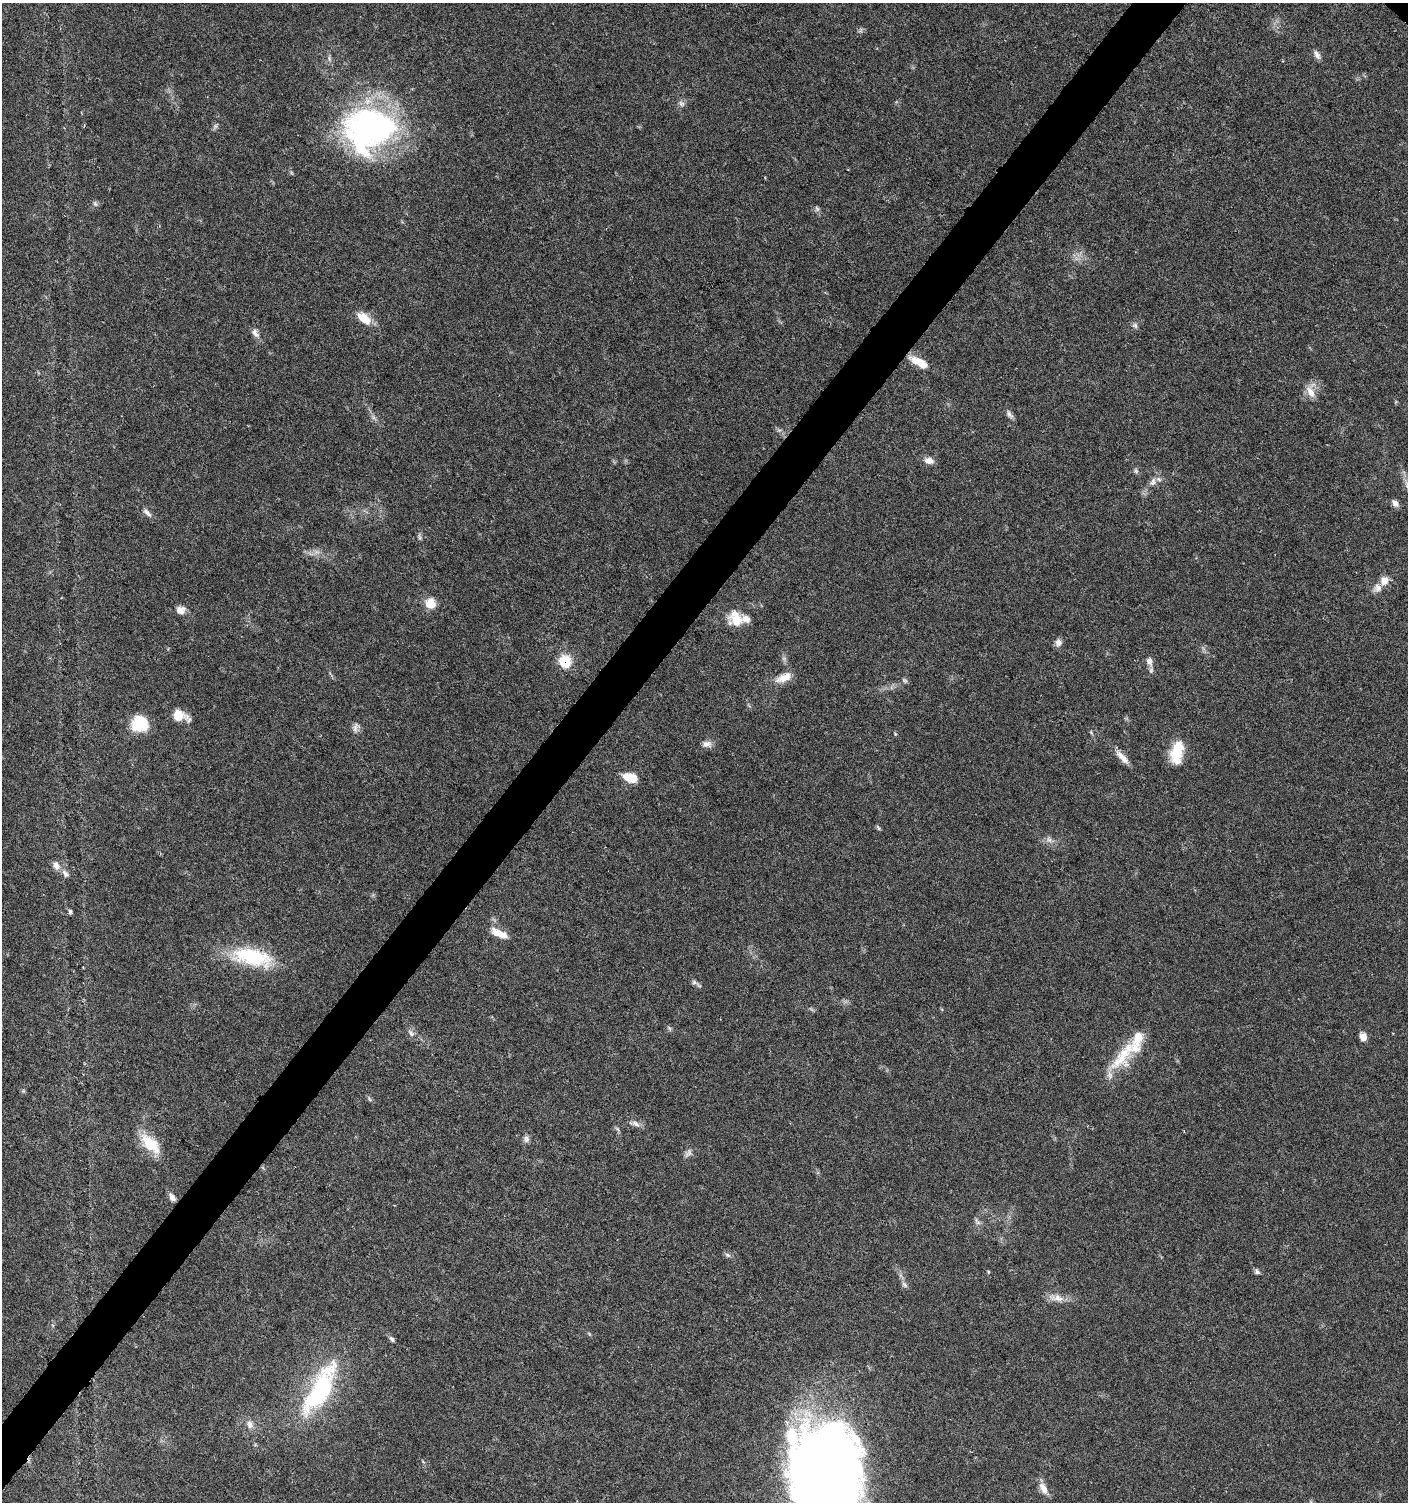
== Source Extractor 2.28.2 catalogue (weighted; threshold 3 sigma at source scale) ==
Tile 7 of 4 x 4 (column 3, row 2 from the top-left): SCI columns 3050-4455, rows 3004-4503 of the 6032 x 6014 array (HDU 1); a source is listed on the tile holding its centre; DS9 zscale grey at full resolution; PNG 1410 x 1504 px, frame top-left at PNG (2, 3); no overlay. Shown black and unused: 4% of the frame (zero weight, under 5 of 9 exposures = <1% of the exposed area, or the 3 px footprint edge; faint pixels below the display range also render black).
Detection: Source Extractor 2.28.2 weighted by HDU 2 'WHT'; one run over the whole footprint, this tile lists its part. Background 0.0275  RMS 0.0024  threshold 0.00979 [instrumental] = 3 sigma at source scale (4.09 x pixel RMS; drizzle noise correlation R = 1.36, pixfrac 0.8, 0.0396/0.0396 arcsec/px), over >= 5 px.
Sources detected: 68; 1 inside a brighter object's white glare — not listed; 6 inside a brighter listed object's ellipse — not listed separately; the other 61 listed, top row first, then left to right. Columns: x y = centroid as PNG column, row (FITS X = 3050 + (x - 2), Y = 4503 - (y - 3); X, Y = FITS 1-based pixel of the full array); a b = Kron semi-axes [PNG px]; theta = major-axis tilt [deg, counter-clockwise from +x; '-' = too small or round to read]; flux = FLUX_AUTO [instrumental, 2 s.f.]
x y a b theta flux
1317 54 13 6 -64 1
681 103 9 7 -36 0.74
215 126 7 6 - 0.5
371 127 66 45 0 60
95 204 8 6 -69 0.49
817 208 8 5 -68 0.5
364 318 16 9 -39 4.5
1135 325 8 6 -55 0.63
255 333 13 7 -54 1.2
919 362 21 8 -28 4.3
1311 392 17 9 -60 2.3
1009 414 13 6 -54 0.8
929 461 12 8 -6 1.5
1136 471 8 5 -71 0.48
1153 482 11 8 76 1.3
1395 503 9 6 -49 1.2
147 513 15 6 -44 1.1
1384 581 11 10 - 1.7
430 603 12 12 - 3.1
180 610 11 9 9 1.5
736 620 19 14 -5 4.2
1058 642 10 9 - 1.1
784 658 7 4 -18 0.4
1149 661 10 7 -78 1.1
565 662 7 6 - 14
784 678 22 10 24 2.9
905 680 8 5 -34 0.44
179 716 18 11 -19 3.4
140 723 16 15 - 8.4
355 728 15 7 80 0.96
707 744 13 8 -1 1.2
1177 753 27 14 79 6.1
1122 757 23 7 -47 2
631 777 14 8 -15 4.7
878 828 8 4 -53 0.36
1049 840 9 6 -62 0.82
56 865 13 9 -64 1.4
65 874 11 7 -57 1
70 912 7 5 -88 0.43
499 933 23 8 -25 3
252 957 50 20 -12 16
694 982 7 6 - 0.53
411 1033 9 5 -63 0.73
1363 1037 7 6 - 2.3
1123 1055 53 18 54 9.5
635 1124 13 7 -24 1.1
526 1139 10 7 -84 0.78
150 1144 30 14 -44 6.4
689 1153 12 7 59 0.92
172 1197 10 6 -57 1.1
977 1221 13 5 -53 0.7
727 1255 9 5 -27 0.56
988 1272 5 3 - 0.22
1257 1272 8 5 -42 0.56
904 1285 10 6 -45 0.66
1058 1298 18 10 -10 2.2
392 1339 9 5 -52 0.54
320 1390 69 21 61 28
250 1425 12 8 -70 1.4
825 1474 99 62 -87 310
1043 1489 16 8 -63 2
Overlapping masked pixels (flux is a lower limit): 1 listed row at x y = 565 662
Isophote crosses this tile's border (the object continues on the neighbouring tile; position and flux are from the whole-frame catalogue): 1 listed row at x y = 825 1474